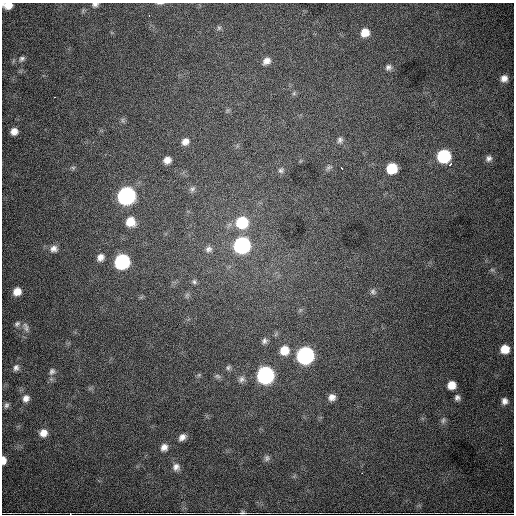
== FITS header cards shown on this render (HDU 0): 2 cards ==
NAXIS1  =                  512
NAXIS2  =                  512

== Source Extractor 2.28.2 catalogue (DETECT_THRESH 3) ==
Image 512 x 512 px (HDU 0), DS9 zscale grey, 1 PNG px = 1 image px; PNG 516 x 516 px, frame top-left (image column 1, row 512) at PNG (2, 3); no overlay
Background 3890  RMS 61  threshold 182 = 3 sigma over >= 5 px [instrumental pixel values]
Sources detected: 68; all 68 listed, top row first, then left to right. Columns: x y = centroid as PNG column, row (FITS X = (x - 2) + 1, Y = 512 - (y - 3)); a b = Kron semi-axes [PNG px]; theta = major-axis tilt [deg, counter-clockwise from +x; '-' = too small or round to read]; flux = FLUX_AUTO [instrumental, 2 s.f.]
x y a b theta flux
159 3 9 3 0 6.9e+03
95 4 7 5 6 1.2e+04
8 5 9 6 -4 4.2e+04
149 15 3 2 - 4.3e+03
219 28 7 5 46 8.4e+03
365 32 8 8 - 5.1e+04
22 59 9 7 38 1.2e+04
266 61 9 7 30 2.6e+04
388 67 8 7 - 1.4e+04
504 78 7 7 - 2.4e+04
294 93 6 4 72 6.5e+03
55 97 2 2 - 2.7e+03
122 120 7 4 -90 7.9e+03
14 131 7 7 - 2.9e+04
340 140 9 8 - 1.4e+04
185 141 9 7 34 2.4e+04
444 156 9 9 - 3.7e+05
489 158 8 7 - 1.6e+04
167 160 6 6 - 2.8e+04
450 164 4 3 - 1.1e+04
329 167 10 5 28 1.1e+04
73 168 6 5 - 6.7e+03
342 168 3 2 - 5.4e+03
392 168 8 8 - 1.3e+05
281 170 9 7 58 1.2e+04
192 189 8 7 - 1.2e+04
126 196 10 9 - 1.4e+06
130 222 9 9 - 6.1e+04
242 222 11 10 - 1.8e+05
242 245 10 9 - 9.6e+05
54 249 10 9 - 2.4e+04
209 249 9 8 - 1.6e+04
100 257 9 7 63 2.4e+04
122 262 9 9 - 6.3e+05
492 270 7 4 -1 6.6e+03
194 282 7 6 - 8.7e+03
17 291 8 7 - 4.2e+04
373 291 8 7 - 1.2e+04
187 295 7 4 71 7.6e+03
17 324 10 7 43 1.3e+04
26 327 15 7 -73 2.0e+04
264 341 8 6 78 1.2e+04
505 349 8 8 - 5.9e+04
284 350 10 9 - 6.1e+04
305 355 9 9 - 1.2e+06
16 368 9 7 76 1.5e+04
228 368 7 5 58 8.3e+03
52 371 10 8 57 1.7e+04
199 375 5 5 - 5.6e+03
265 375 9 9 - 1.2e+06
217 376 8 5 -26 9.3e+03
241 379 9 8 - 1.6e+04
451 385 7 7 - 5.1e+04
332 397 8 8 - 2.5e+04
26 398 9 8 - 2.4e+04
457 398 7 7 - 1.4e+04
505 401 8 7 - 2.1e+04
6 405 7 6 - 1.0e+04
443 420 10 6 67 1.2e+04
43 433 9 8 - 3.5e+04
182 437 9 7 43 2.1e+04
164 447 8 7 - 2.5e+04
267 458 8 7 - 1.2e+04
3 460 8 4 -88 3.0e+04
176 467 10 9 - 2.2e+04
362 473 2 2 - 2.8e+03
70 513 2 2 - 4.6e+03
242 513 7 4 5 8.1e+03
At the frame edge (FLAGS 8, measured only in part): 6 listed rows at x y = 159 3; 95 4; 8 5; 3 460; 70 513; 242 513